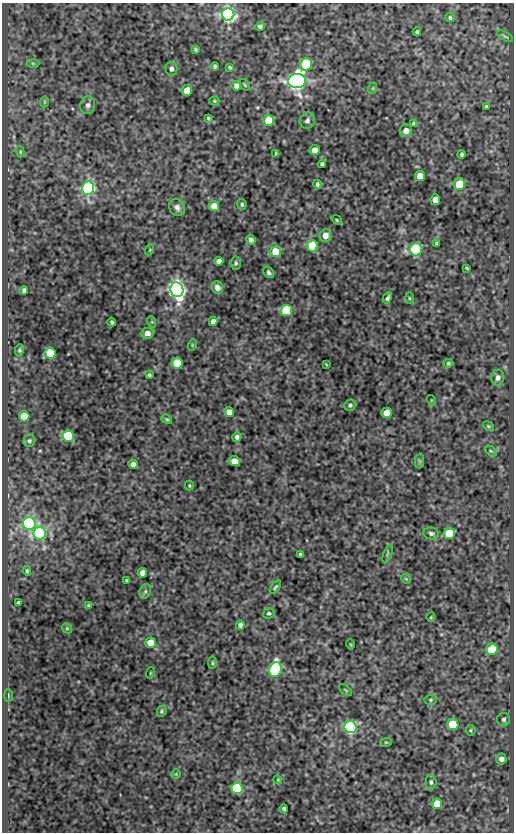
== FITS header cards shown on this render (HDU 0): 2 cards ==
NAXIS1  =                  512
NAXIS2  =                  830

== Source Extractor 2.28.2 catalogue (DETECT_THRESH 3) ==
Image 512 x 830 px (HDU 0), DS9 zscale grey, 1 PNG px = 1 image px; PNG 516 x 834 px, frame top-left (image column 1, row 830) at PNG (2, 3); each listed source drawn as its Kron ellipse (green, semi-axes under 4 px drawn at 4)
Background 67.1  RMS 0.59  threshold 1.76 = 3 sigma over >= 5 px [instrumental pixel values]
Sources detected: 123; all 123 listed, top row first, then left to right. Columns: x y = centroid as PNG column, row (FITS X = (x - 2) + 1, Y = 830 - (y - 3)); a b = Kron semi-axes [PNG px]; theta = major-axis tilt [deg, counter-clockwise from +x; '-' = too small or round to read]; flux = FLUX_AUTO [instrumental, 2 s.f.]
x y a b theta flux
228 14 6 6 - 20000
450 18 5 4 - 67
260 26 4 4 - 93
417 32 4 3 - 72
505 36 9 3 -30 53
196 49 4 4 - 53
33 63 6 4 -2 55
306 64 6 6 - 3400
215 66 4 4 - 82
230 67 4 3 - 52
171 69 7 6 - 140
297 81 9 7 3 26000
245 85 6 3 -55 49
236 86 5 4 - 200
373 88 6 3 72 39
187 90 5 5 - 740
214 101 5 4 - 46
44 102 5 3 - 36
88 105 9 7 79 160
486 106 3 3 - 45
208 118 4 3 - 56
269 120 5 5 - 1200
307 120 8 7 - 140
414 124 4 4 - 95
406 130 6 6 - 290
315 150 5 5 - 410
20 152 6 4 -72 46
276 153 3 2 - 47
462 154 4 3 - 74
322 164 4 4 - 74
420 176 5 5 - 440
317 184 4 3 - 78
459 184 6 5 - 1000
88 188 6 6 - 16000
435 200 5 5 - 410
242 204 5 4 - 72
214 206 5 5 - 520
177 207 9 7 -57 190
337 220 5 3 - 41
325 235 6 5 - 370
251 240 5 4 - 140
437 244 4 4 - 84
312 246 5 5 - 2400
416 249 6 6 - 6800
149 250 5 3 - 37
276 252 5 5 - 1100
219 261 5 4 - 190
236 263 7 5 82 86
467 268 3 2 - 42
269 272 6 4 -46 94
217 288 6 5 - 250
24 290 4 4 - 100
177 290 7 6 - 26000
387 298 6 4 62 89
409 298 5 3 - 42
287 310 5 5 - 3900
213 321 4 4 - 200
112 322 4 3 - 69
152 322 6 3 -72 46
147 333 6 5 - 240
192 345 5 3 - 37
19 350 6 4 81 59
50 353 6 5 - 1500
177 363 5 5 - 1300
448 363 5 4 - 64
326 364 3 2 - 28
149 375 4 3 - 60
498 378 8 6 82 180
431 400 5 3 - 33
350 405 6 5 - 79
229 412 5 4 - 250
387 413 5 5 - 560
24 416 5 5 - 830
167 419 5 4 - 56
488 426 6 4 -21 51
68 436 6 5 - 3400
237 437 5 4 - 110
29 441 6 5 - 84
491 451 6 4 -43 51
234 461 5 5 - 550
420 461 7 4 -90 71
133 464 4 4 - 180
189 486 5 3 - 43
29 524 6 6 - 9000
40 533 6 6 - 11000
431 533 8 6 -8 100
449 534 5 5 - 2000
388 554 9 3 69 64
301 555 4 4 - 100
27 571 4 3 - 59
142 573 5 4 - 250
406 579 5 4 - 41
127 580 3 3 - 53
275 587 7 3 52 60
145 591 7 5 70 93
19 603 4 3 - 70
89 606 4 4 - 66
269 613 6 5 - 75
431 617 5 3 - 32
240 625 4 4 - 150
67 628 5 4 - 49
151 643 5 5 - 920
350 644 5 3 - 33
492 649 6 5 - 1700
212 663 6 4 85 51
275 669 8 6 69 9200
150 673 6 3 72 33
346 690 8 2 -40 33
8 695 6 3 -89 45
431 700 6 5 - 62
162 711 6 4 64 61
503 719 6 6 - 100
453 725 5 5 - 1900
350 727 6 6 - 9700
471 730 5 4 - 54
386 742 6 4 17 46
501 759 5 5 - 200
176 774 5 5 - 49
278 780 4 3 - 36
431 782 7 5 -90 100
237 788 6 5 - 5400
437 804 5 5 - 810
284 809 4 3 - 80